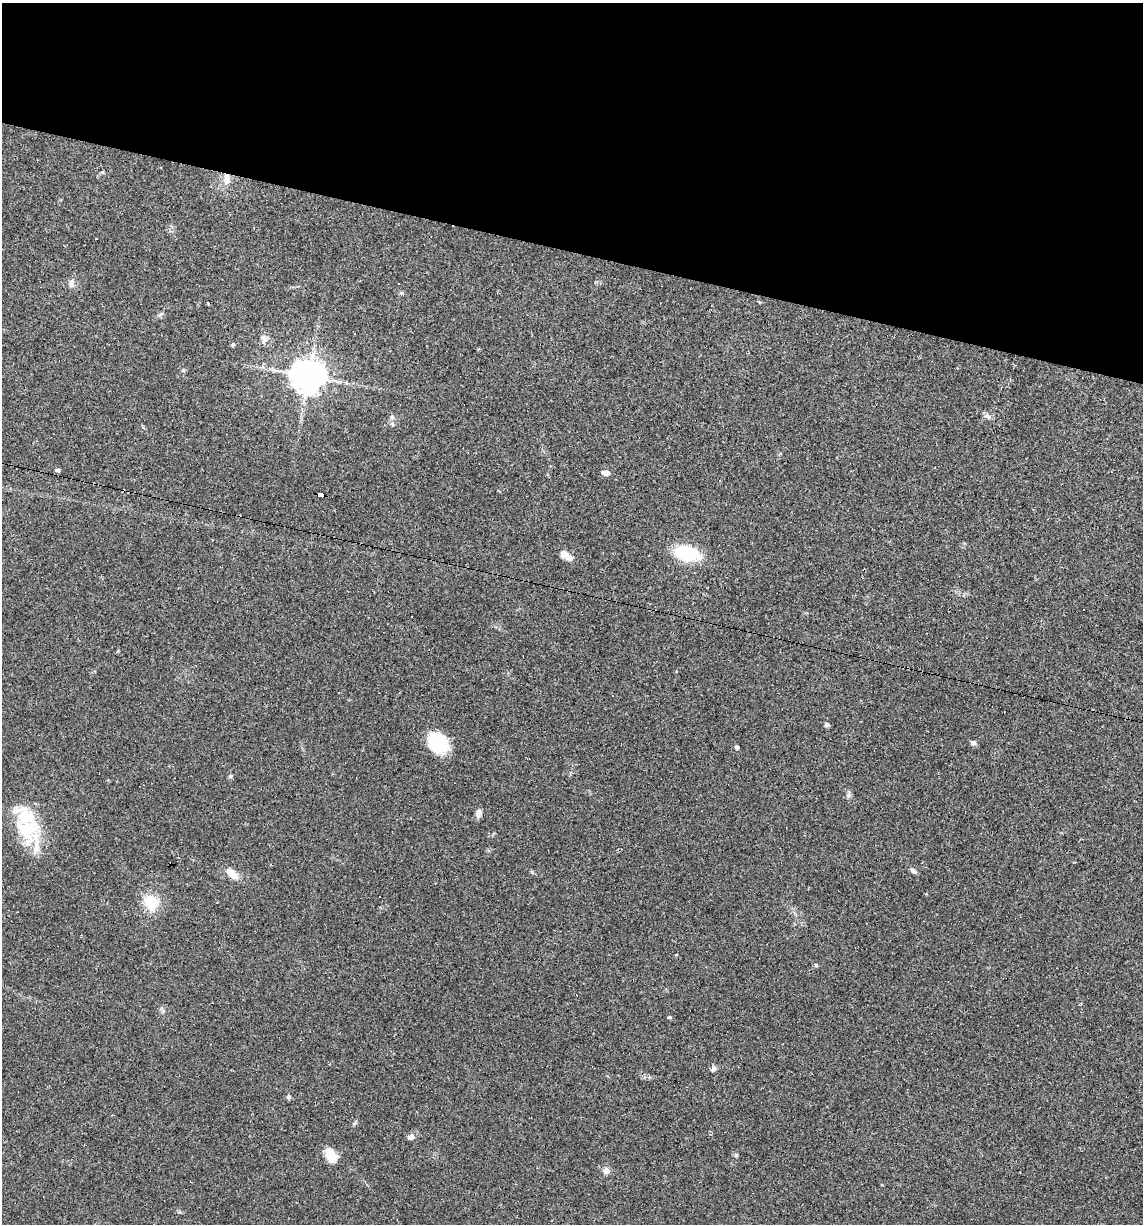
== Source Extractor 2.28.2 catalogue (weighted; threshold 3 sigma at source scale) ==
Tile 2 of 4 x 4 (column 2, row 1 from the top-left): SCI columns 1254-2394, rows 3666-4887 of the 4907 x 4887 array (HDU 1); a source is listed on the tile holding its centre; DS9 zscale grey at full resolution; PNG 1145 x 1226 px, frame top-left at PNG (2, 3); no overlay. Shown black and unused: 20% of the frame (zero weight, under 2 of 3 exposures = <1% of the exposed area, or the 3 px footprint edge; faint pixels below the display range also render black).
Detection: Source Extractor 2.28.2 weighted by HDU 2 'WHT'; one run over the whole footprint, this tile lists its part. Background 0.0519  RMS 0.0065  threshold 0.0294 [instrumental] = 3 sigma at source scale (4.5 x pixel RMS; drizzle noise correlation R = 1.50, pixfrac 1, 0.05/0.05 arcsec/px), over >= 5 px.
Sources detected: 43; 3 cosmic-ray / hot-pixel residue — not listed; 2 inside a brighter listed object's ellipse — not listed separately; the other 38 listed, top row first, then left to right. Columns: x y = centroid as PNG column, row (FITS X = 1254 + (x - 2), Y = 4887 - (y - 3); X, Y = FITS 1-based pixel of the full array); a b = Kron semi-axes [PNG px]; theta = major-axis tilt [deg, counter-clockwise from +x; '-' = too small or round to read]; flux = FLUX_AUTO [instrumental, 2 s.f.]
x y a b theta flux
227 179 15 9 -87 5.8
71 285 10 4 83 1.8
401 293 6 4 17 0.85
760 302 5 3 - 0.68
160 314 7 4 20 1.1
264 338 11 9 -71 2.9
233 344 5 4 - 0.9
183 370 5 4 - 0.86
333 374 5 4 - 1.1
308 376 10 10 - 1100
987 416 11 6 -32 2.2
392 417 7 6 - 1.5
392 424 6 5 - 1.4
58 470 6 5 - 1.1
606 473 6 4 -10 5.6
720 480 3 3 - 0.76
321 494 7 4 -16 110
687 553 19 10 -14 53
566 555 16 8 -31 5.5
411 617 3 2 - 0.69
826 725 6 5 - 1.3
438 743 24 19 -41 27
973 743 7 5 -11 1.8
737 747 4 4 - 1.4
849 795 8 3 71 1.3
478 813 10 7 78 3
26 829 42 27 -67 36
913 871 8 5 -28 1.7
232 874 17 9 -46 6.8
151 902 15 13 -59 20
816 965 5 4 - 0.85
669 1017 5 4 - 0.77
713 1069 8 6 28 1.7
288 1096 5 5 - 1.3
411 1137 9 7 16 2.5
736 1155 5 5 - 0.93
331 1156 16 10 -55 10
606 1171 9 8 - 2.9
Overlapping masked pixels (flux is a lower limit): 2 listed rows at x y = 227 179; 321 494
Unlisted compact peaks at least as high as the median listed source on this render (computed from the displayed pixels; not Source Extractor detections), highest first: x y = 230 776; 532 872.